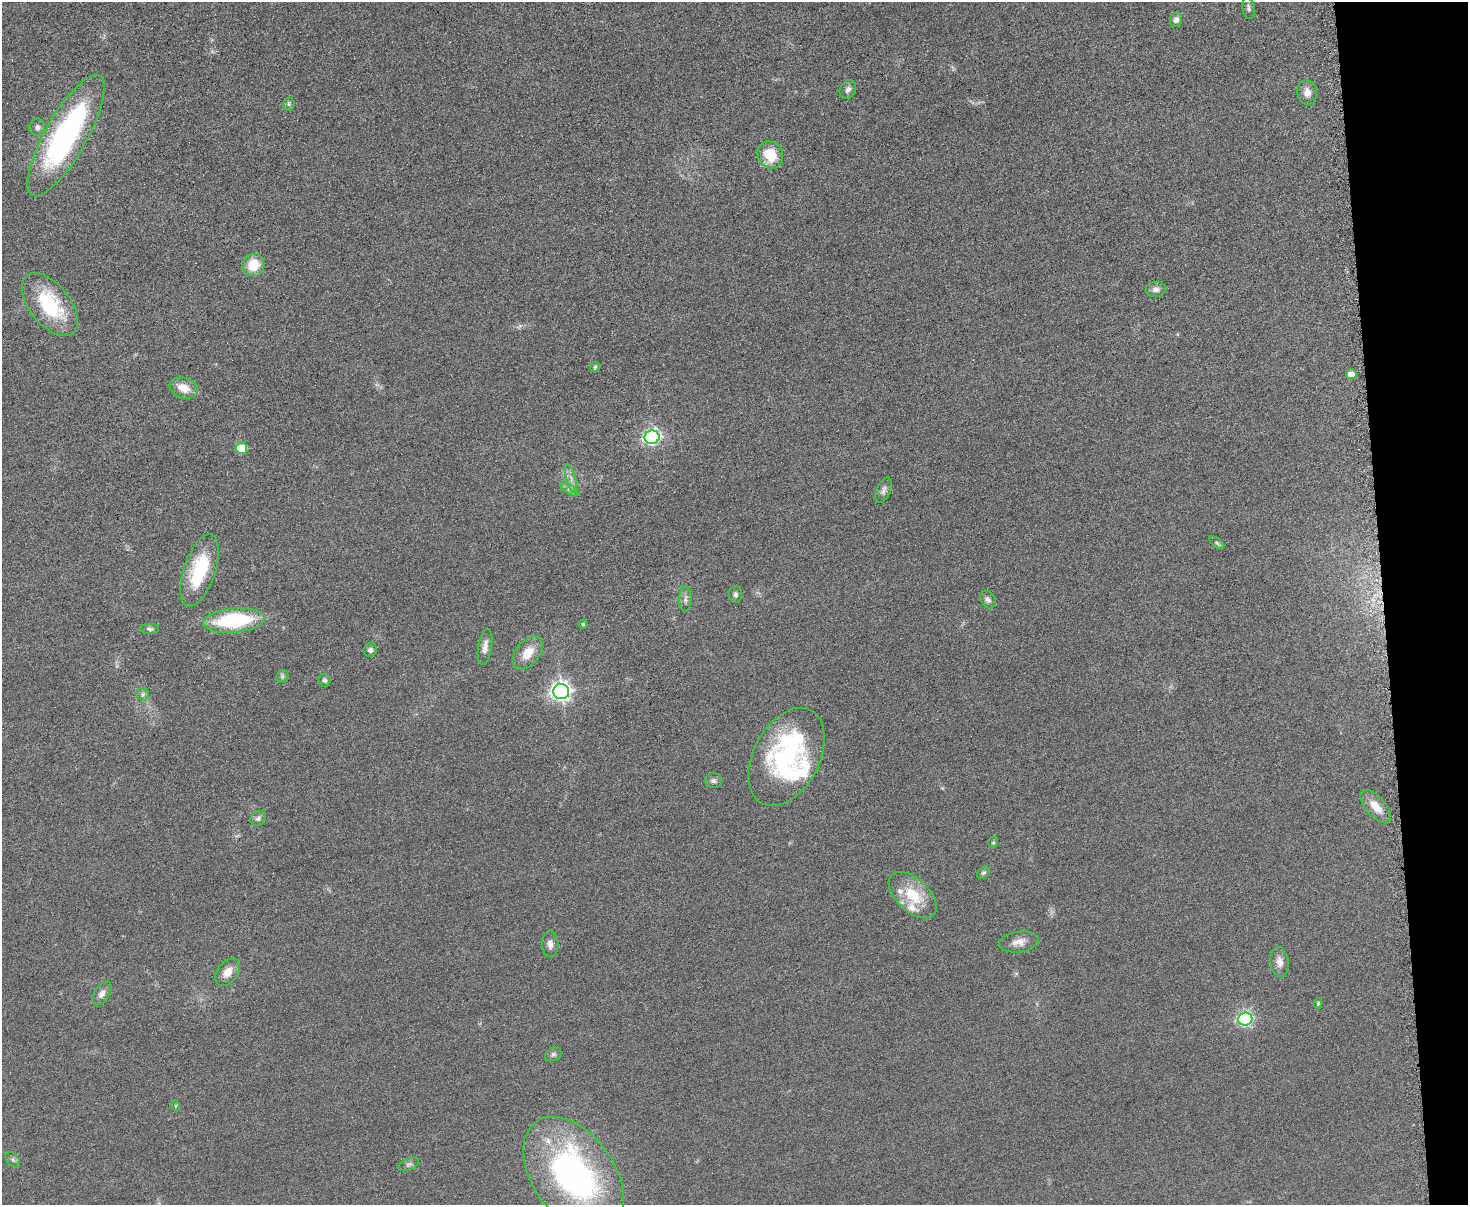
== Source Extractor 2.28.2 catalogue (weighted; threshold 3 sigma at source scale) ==
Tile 9 of 3 x 4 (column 3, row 3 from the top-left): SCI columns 3077-4542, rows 1207-2409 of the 4798 x 4820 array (HDU 1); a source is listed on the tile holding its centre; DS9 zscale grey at full resolution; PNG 1470 x 1207 px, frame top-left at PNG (2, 2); each listed source drawn as its Kron ellipse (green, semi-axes under 4 px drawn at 4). Shown black and unused: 6% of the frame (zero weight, under 4 of 8 exposures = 1% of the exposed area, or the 3 px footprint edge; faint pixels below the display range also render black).
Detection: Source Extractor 2.28.2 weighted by HDU 2 'WHT'; one run over the whole footprint, this tile lists its part. Background 0.0578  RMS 0.0079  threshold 0.0323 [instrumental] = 3 sigma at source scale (4.09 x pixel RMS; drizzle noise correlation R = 1.36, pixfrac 0.8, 0.05/0.05 arcsec/px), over >= 5 px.
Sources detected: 56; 1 inside a brighter object's white glare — neither listed nor drawn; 2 inside a brighter listed object's ellipse — not listed separately; the other 53 listed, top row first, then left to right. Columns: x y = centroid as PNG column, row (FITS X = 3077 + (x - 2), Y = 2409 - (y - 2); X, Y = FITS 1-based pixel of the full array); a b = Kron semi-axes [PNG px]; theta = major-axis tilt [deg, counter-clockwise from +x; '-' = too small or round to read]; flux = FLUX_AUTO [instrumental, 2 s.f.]
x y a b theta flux
1249 8 11 6 -79 2.2
1176 20 7 6 - 2.6
848 89 10 7 61 3
1307 92 12 10 -79 5.1
289 104 6 5 - 1.3
37 127 9 7 -82 2.8
66 136 69 21 60 170
770 155 14 12 -59 19
253 265 11 11 - 17
1156 289 10 7 5 3.3
50 305 37 20 -51 48
595 367 5 5 - 1.1
1351 374 5 5 - 7.1
184 388 14 10 -19 9.9
652 437 7 7 - 190
241 448 6 5 - 24
571 479 15 4 -74 3.8
569 489 10 4 -31 2.4
883 490 14 6 67 3
1217 543 9 4 -36 1.5
200 570 38 15 72 42
736 594 8 6 -86 2
685 599 12 6 89 2.8
988 600 9 7 -58 2.7
234 620 31 12 5 75
583 624 4 4 - 0.92
150 629 9 5 -1 1.8
485 647 18 6 81 4.8
370 650 7 6 - 2.3
528 653 19 12 50 12
282 676 7 5 46 1.5
325 680 6 5 - 1.6
561 692 8 7 - 360
143 694 6 6 - 1.6
786 757 53 33 62 120
714 781 9 7 -9 2.1
1376 807 20 9 -49 11
258 818 8 7 - 2.2
993 843 5 4 - 0.9
983 873 7 5 41 1.4
913 895 29 16 -43 24
1019 942 20 10 8 6.6
550 944 13 8 -88 4.3
1279 962 15 9 -81 5.2
227 972 16 10 53 8.3
102 994 13 7 56 4.4
1318 1003 5 4 - 0.96
1245 1019 7 6 - 160
553 1054 8 6 27 2
176 1106 5 3 - 0.7
13 1160 9 6 -48 1.8
409 1164 11 6 24 2.4
574 1175 65 41 -55 210